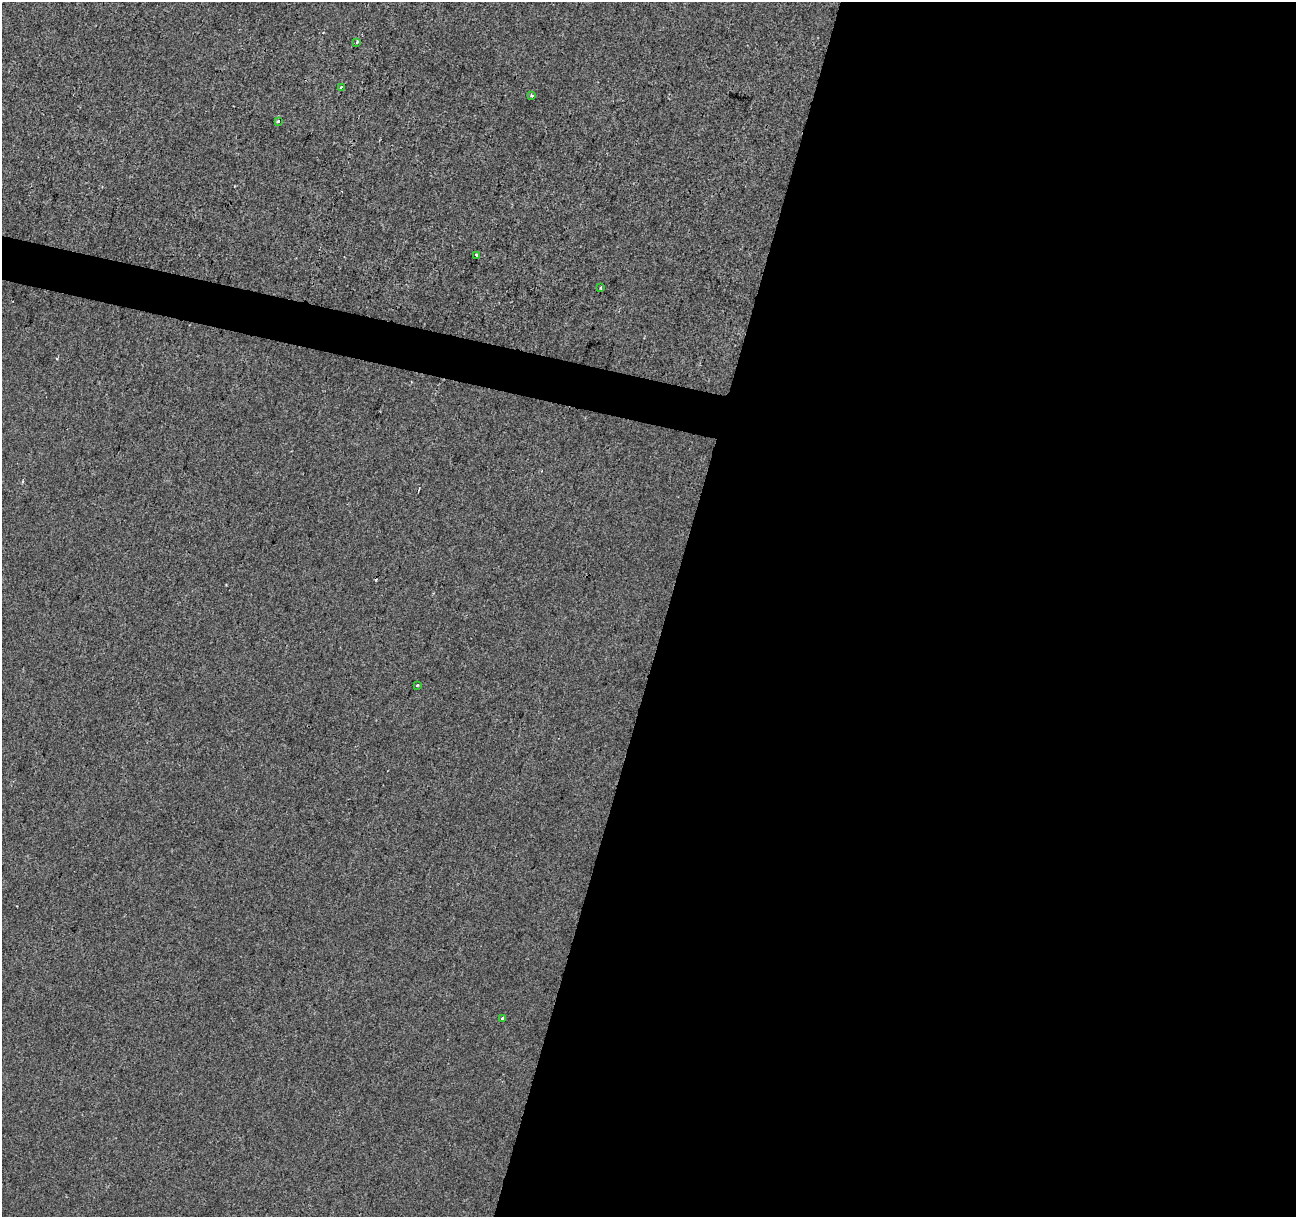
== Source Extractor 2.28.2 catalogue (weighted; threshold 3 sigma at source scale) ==
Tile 12 of 4 x 4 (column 4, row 3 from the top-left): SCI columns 3884-5177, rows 1436-2650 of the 5184 x 5363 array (HDU 1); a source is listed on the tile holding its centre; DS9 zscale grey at full resolution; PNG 1298 x 1219 px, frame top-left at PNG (2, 2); each listed source drawn as its Kron ellipse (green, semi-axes under 4 px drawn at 4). Shown black and unused: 51% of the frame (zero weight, under 2 of 3 exposures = <1% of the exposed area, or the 3 px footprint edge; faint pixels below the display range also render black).
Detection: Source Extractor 2.28.2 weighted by HDU 2 'WHT'; one run over the whole footprint, this tile lists its part. Background -2.43e-04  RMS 0.0042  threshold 0.0191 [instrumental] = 3 sigma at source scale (4.5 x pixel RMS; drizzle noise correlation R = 1.50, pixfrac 1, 0.0396/0.0396 arcsec/px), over >= 5 px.
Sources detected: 10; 2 cosmic-ray / hot-pixel residue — neither listed nor drawn; the other 8 listed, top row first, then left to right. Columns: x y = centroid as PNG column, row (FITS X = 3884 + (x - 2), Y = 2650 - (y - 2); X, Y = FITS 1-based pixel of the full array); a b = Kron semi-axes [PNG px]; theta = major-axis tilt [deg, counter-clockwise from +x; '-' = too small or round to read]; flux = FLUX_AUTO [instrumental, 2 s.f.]
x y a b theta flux
357 42 3 2 - 1.2
341 87 4 3 - 1.5
531 95 4 3 - 0.47
278 121 3 3 - 0.8
477 256 3 3 - 4.9
601 287 3 2 - 0.35
417 685 3 3 - 0.63
502 1018 4 3 - 3.2